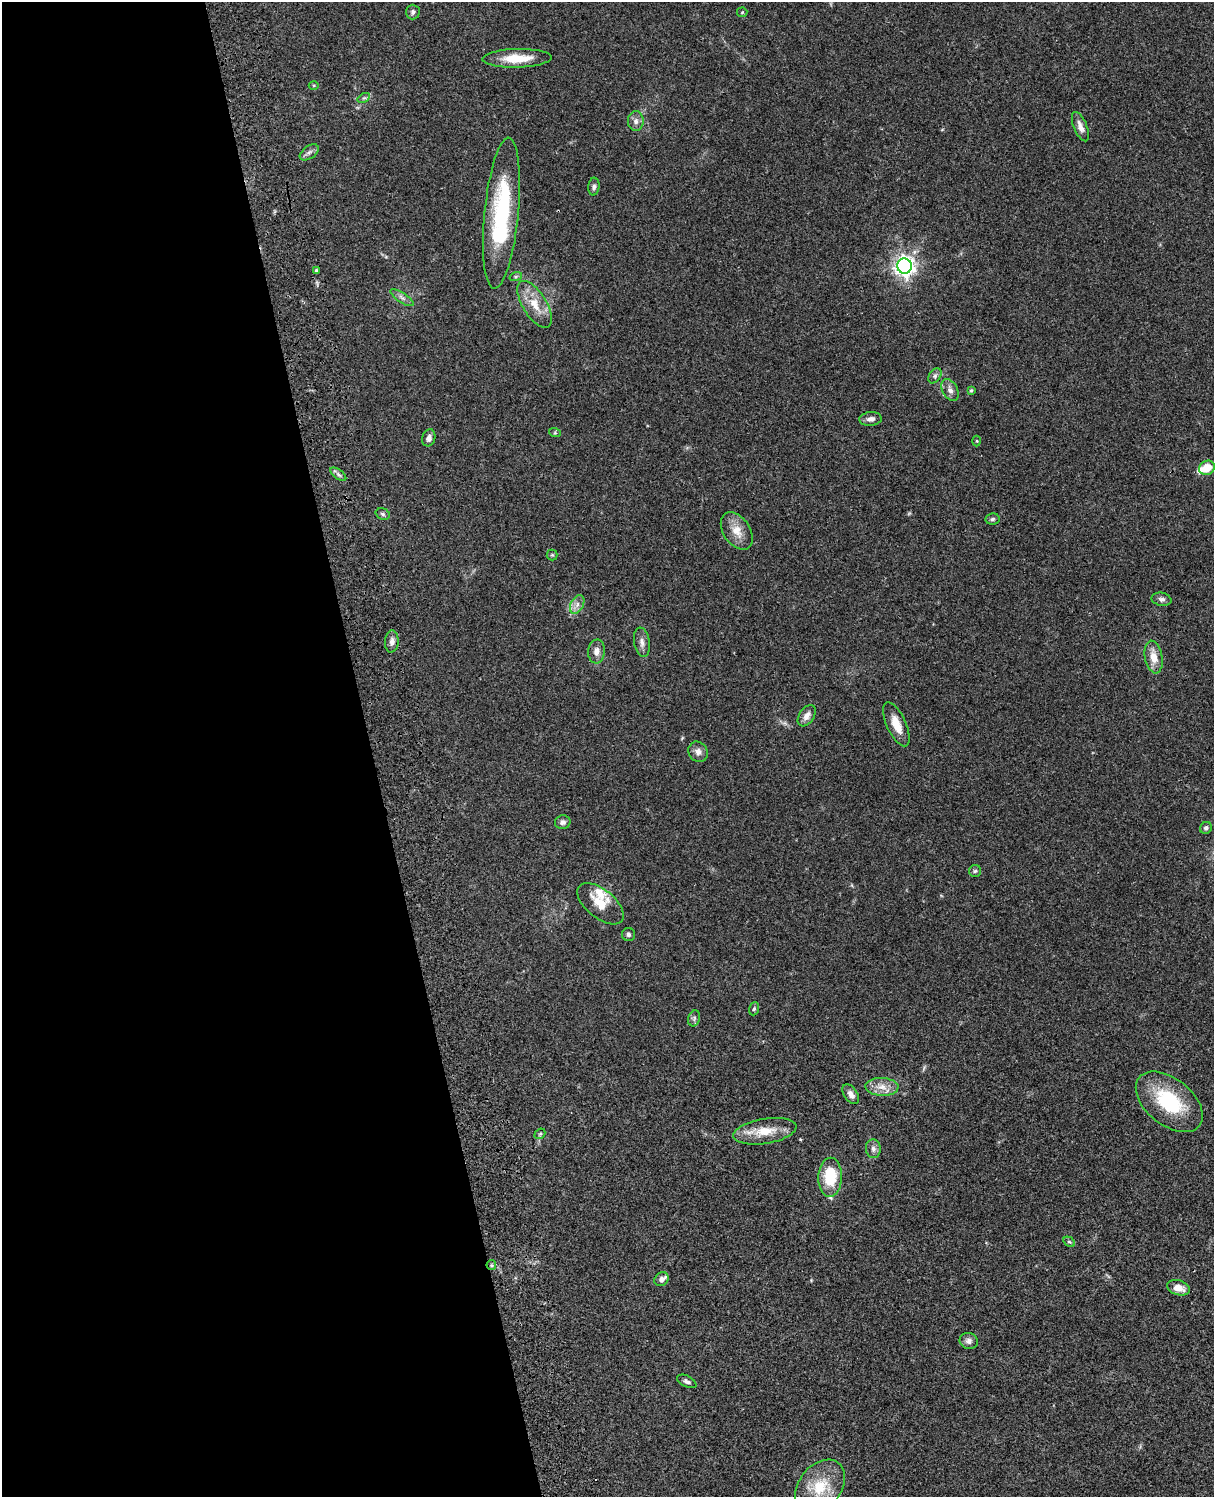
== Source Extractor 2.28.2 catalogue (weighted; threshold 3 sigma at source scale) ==
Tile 5 of 4 x 3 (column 1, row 2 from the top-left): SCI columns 121-1332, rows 1773-3267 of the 5087 x 4926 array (HDU 1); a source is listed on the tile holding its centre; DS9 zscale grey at full resolution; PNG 1216 x 1499 px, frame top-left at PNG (2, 2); each listed source drawn as its Kron ellipse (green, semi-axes under 4 px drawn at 4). Shown black and unused: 31% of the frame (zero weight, under 3 of 4 exposures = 6% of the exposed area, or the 3 px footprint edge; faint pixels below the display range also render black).
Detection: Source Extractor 2.28.2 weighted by HDU 2 'WHT'; one run over the whole footprint, this tile lists its part. Background 0.0773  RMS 0.0058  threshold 0.0261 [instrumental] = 3 sigma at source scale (4.5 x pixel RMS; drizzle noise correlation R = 1.50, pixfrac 1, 0.05/0.05 arcsec/px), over >= 5 px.
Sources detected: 61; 3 inside a brighter listed object's ellipse — not listed separately; the other 58 listed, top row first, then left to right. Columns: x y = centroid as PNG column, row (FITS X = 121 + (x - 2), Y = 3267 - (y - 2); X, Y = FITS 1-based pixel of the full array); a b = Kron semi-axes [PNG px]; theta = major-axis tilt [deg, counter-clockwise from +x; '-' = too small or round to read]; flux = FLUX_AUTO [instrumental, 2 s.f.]
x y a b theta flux
413 12 7 7 - 1.6
742 12 5 5 - 0.62
517 58 34 9 1 14
314 85 5 3 - 0.64
364 98 7 4 31 1
636 121 10 8 -90 2.8
1080 127 15 6 -68 3.7
309 152 11 6 36 2.1
594 187 9 5 86 1.6
501 213 76 17 84 62
904 266 8 7 - 310
316 270 4 4 - 0.72
516 276 6 4 19 0.81
402 298 14 5 -33 2.1
535 304 26 12 -59 11
935 376 8 5 54 1.5
950 390 12 7 -62 3.1
971 391 4 3 - 0.91
871 419 11 7 4 2.7
555 433 6 4 -18 0.72
429 438 9 6 74 2.5
977 441 5 3 - 0.53
1207 468 8 7 - 9.5
338 474 9 4 -36 1.4
383 514 7 5 -19 1.3
992 519 7 5 6 1.2
737 531 21 13 -56 8.1
552 555 5 5 - 0.8
1161 599 10 6 -11 1.8
577 604 10 6 63 2.8
392 641 11 7 85 2.6
642 642 15 8 -81 3.1
597 651 12 8 85 3.5
1154 657 16 8 -79 7.2
807 716 12 7 56 3.4
896 724 24 9 -65 8.6
698 752 10 9 - 3.2
563 822 8 7 - 1.9
1206 828 6 5 - 1.6
975 871 6 6 - 1.2
600 904 27 14 -39 12
628 935 7 6 - 1.4
754 1009 7 5 71 1
694 1018 8 6 71 1.4
882 1087 16 9 -2 6
851 1094 11 6 -55 3.1
1169 1102 38 23 -39 39
765 1131 32 12 9 13
540 1134 6 4 42 0.84
873 1149 9 7 -84 2.4
830 1177 19 12 88 22
1069 1242 6 4 -28 0.84
491 1265 5 4 - 0.8
661 1279 8 6 38 2.5
1178 1288 12 7 -17 6.1
969 1341 9 8 - 2.6
687 1381 10 5 -25 1.7
820 1487 30 21 52 22
Overlapping masked pixels (flux is a lower limit): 1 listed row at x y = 491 1265